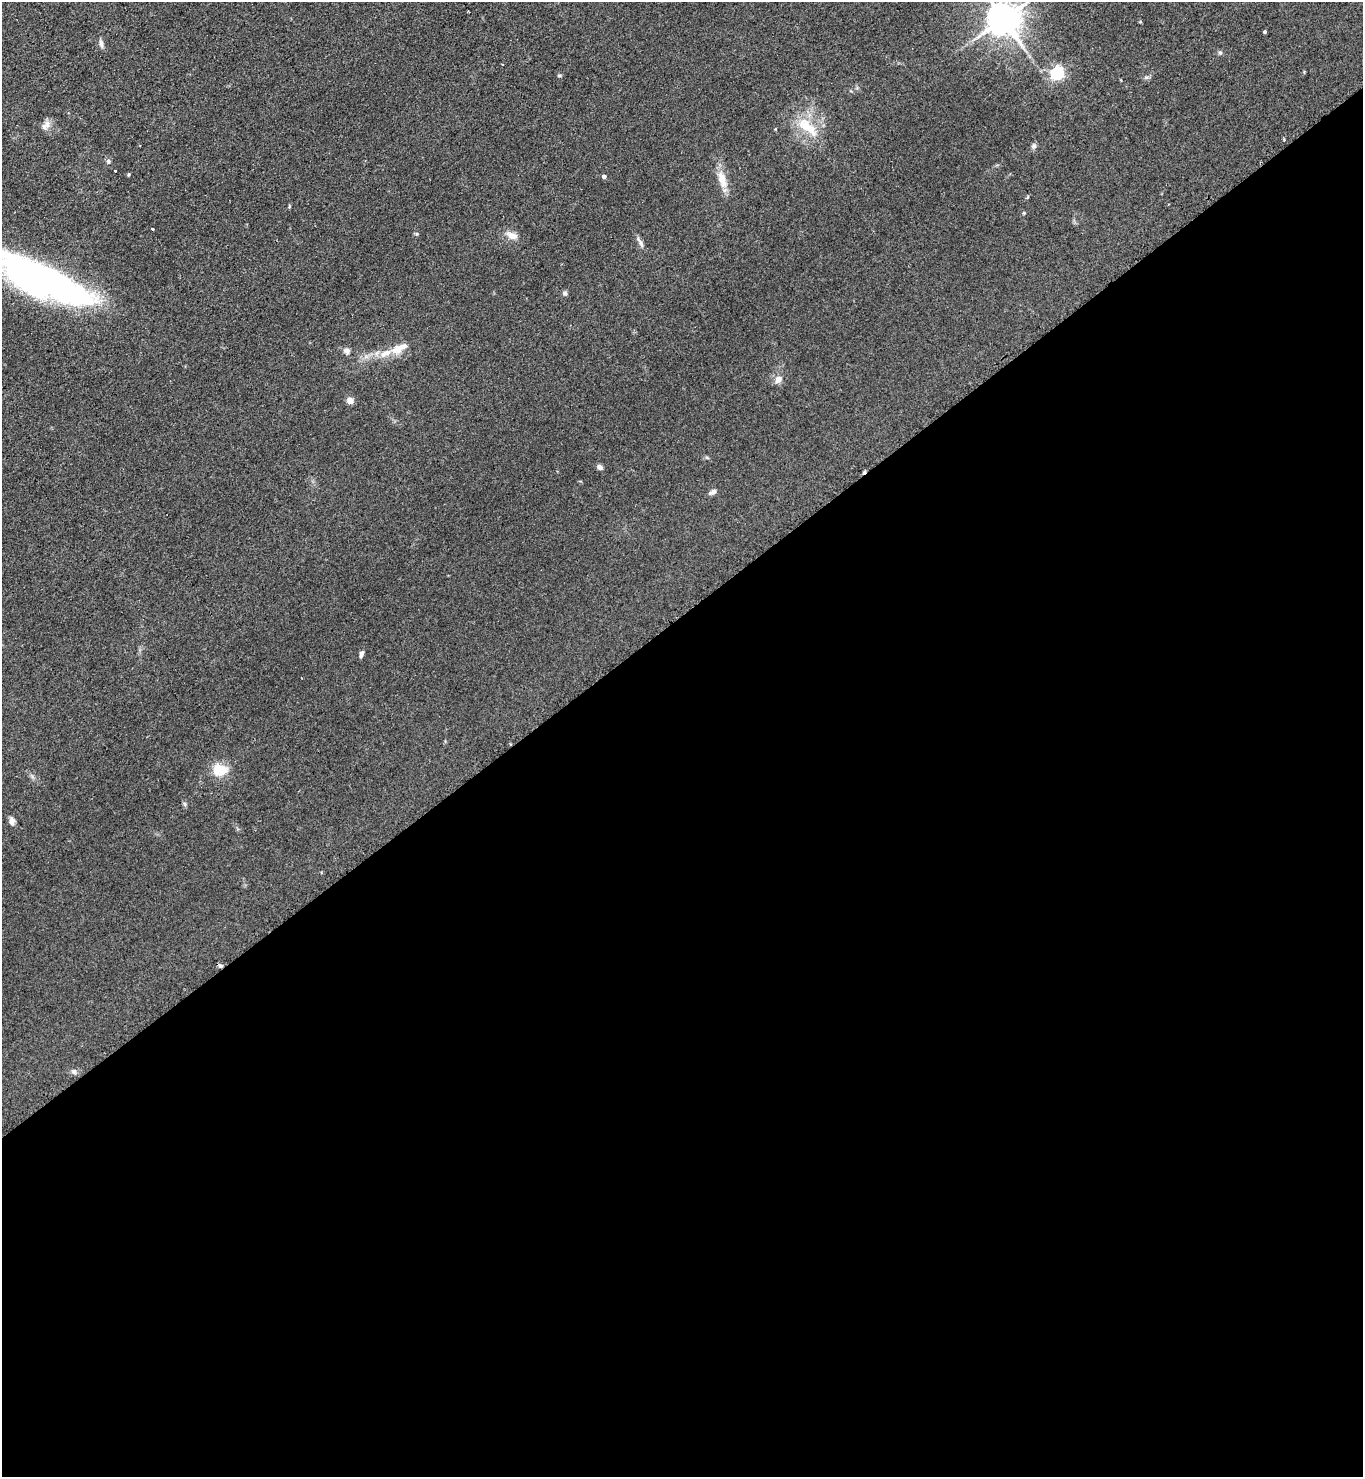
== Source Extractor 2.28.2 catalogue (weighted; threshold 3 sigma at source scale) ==
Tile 15 of 4 x 4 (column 3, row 4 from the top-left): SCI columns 2880-4240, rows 17-1491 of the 5906 x 5921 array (HDU 1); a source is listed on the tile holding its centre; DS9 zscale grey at full resolution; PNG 1365 x 1479 px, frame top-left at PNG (2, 2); no overlay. Shown black and unused: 58% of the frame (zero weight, under 2 of 3 exposures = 2% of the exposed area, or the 3 px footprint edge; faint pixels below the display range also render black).
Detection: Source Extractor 2.28.2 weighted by HDU 2 'WHT'; one run over the whole footprint, this tile lists its part. Background 0.1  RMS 0.012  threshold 0.0523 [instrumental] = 3 sigma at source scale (4.5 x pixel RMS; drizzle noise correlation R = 1.50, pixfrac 1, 0.05/0.05 arcsec/px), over >= 5 px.
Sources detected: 34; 1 inside a brighter object's white glare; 1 cosmic-ray / hot-pixel residue — not listed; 1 inside a brighter listed object's ellipse — not listed separately; the other 31 listed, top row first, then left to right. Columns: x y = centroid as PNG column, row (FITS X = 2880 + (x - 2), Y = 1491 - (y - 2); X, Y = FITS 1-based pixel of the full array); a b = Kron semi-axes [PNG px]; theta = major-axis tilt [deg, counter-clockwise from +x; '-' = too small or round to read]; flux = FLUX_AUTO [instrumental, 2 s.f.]
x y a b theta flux
1003 18 10 9 - 2500
1265 32 3 3 - 1.5
101 43 10 5 -82 3.8
1220 52 6 5 - 2
1057 73 6 5 - 210
559 75 6 3 0 1.3
47 124 12 8 74 6.7
807 127 35 13 -41 32
1034 146 9 6 52 2.7
115 171 3 2 - 2.9
129 174 4 4 - 1.3
604 176 4 4 - 3.6
722 179 25 10 -76 16
1024 213 4 4 - 1.2
152 229 3 3 - 7.7
512 235 16 9 -24 9.1
640 243 18 4 -63 4.3
42 279 111 29 -25 450
565 293 6 6 - 2.5
399 348 21 9 23 16
346 350 9 7 -29 4.3
778 379 12 9 49 6.4
350 400 4 4 - 18
600 467 7 5 -34 3.5
713 492 9 6 33 3.7
362 654 9 5 67 3.2
220 770 19 15 0 22
185 804 7 4 -88 1.9
12 821 10 6 -77 4.8
220 966 6 4 -1 2
73 1071 8 4 -44 2.6
Isophote crosses this tile's border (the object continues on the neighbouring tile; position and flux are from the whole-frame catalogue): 2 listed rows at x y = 1003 18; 42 279
Unlisted compact peaks at least as high as the median listed source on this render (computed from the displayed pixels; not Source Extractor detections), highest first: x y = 108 161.